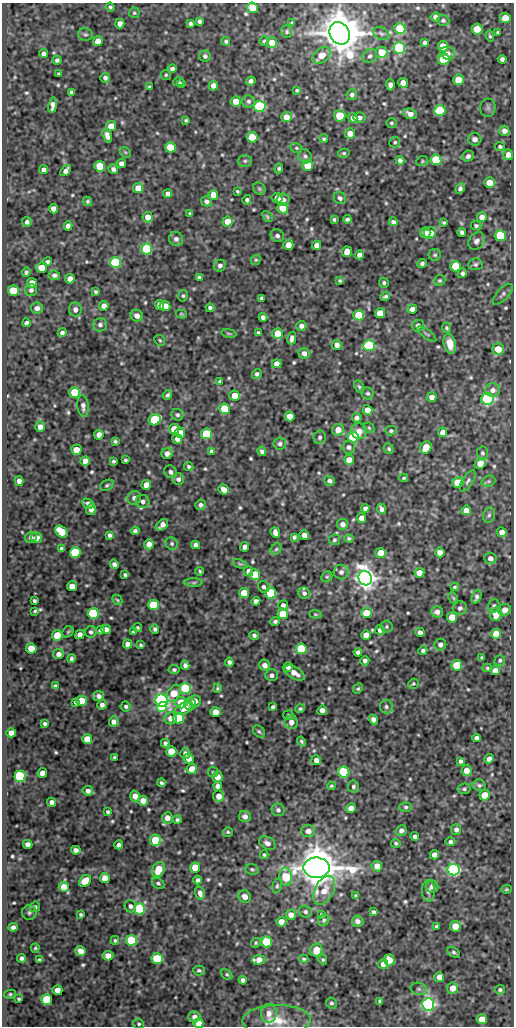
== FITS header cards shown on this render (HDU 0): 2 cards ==
NAXIS1  =                  512
NAXIS2  =                 1024

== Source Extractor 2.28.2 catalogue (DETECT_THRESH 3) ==
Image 512 x 1024 px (HDU 0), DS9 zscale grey, 1 PNG px = 1 image px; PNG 516 x 1028 px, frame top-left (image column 1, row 1024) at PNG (2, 3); each listed source drawn as its Kron ellipse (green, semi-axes under 4 px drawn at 4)
Background 87.5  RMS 0.6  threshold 1.81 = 3 sigma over >= 5 px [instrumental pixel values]
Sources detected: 598; of the 598, the 500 brightest by FLUX_AUTO listed and drawn (98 fainter detections omitted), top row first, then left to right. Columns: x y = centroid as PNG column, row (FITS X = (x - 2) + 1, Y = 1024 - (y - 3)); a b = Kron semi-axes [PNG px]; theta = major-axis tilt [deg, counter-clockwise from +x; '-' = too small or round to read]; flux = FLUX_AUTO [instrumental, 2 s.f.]
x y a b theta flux
110 7 4 4 - 70
252 8 5 5 - 920
134 13 5 5 - 66
435 17 5 4 - 150
505 18 5 5 - 690
443 20 6 5 - 83
199 21 4 4 - 100
292 23 4 3 - 59
120 24 5 4 - 300
190 24 4 4 - 110
400 29 6 5 - 2000
477 29 5 5 - 810
287 32 6 5 - 80
340 33 11 9 -58 140000
381 33 8 6 -25 110
498 33 4 4 - 72
85 34 7 6 - 83
490 36 5 3 - 67
98 41 5 5 - 450
226 41 4 4 - 82
264 41 5 4 - 62
272 43 5 5 - 540
424 43 4 4 - 87
443 46 5 5 - 680
399 48 6 5 - 6000
382 52 6 5 - 910
43 53 4 4 - 130
448 53 7 6 - 190
321 55 10 7 38 460
205 56 5 5 - 120
370 56 8 6 42 130
444 59 6 5 - 2500
502 59 4 4 - 140
57 60 4 4 - 110
172 69 4 4 - 130
59 74 4 3 - 67
166 75 5 5 - 61
105 78 5 4 - 130
458 80 5 5 - 900
251 81 5 4 - 140
178 82 5 4 - 61
403 83 5 5 - 400
182 84 4 3 - 57
390 85 5 4 - 150
213 86 5 4 - 280
149 87 3 3 - 67
297 90 4 3 - 55
71 92 4 4 - 110
352 95 5 5 - 120
236 101 5 5 - 460
248 101 6 6 - 110
53 105 8 4 81 230
260 106 5 5 - 6500
488 108 9 7 82 110
440 111 5 5 - 3000
410 114 7 5 -23 270
340 116 6 6 - 670
286 117 5 5 - 410
353 118 5 4 - 190
359 118 6 5 - 160
186 120 4 3 - 61
391 123 5 5 - 71
111 126 5 5 - 750
504 131 5 5 - 220
350 134 5 5 - 480
107 136 7 4 -74 200
252 137 5 5 - 880
324 139 4 4 - 62
475 139 7 6 - 150
395 142 5 5 - 62
500 146 5 4 - 78
170 147 5 5 - 1000
296 148 6 4 -22 65
125 152 6 4 -44 65
344 153 6 4 14 64
508 155 5 5 - 270
305 156 7 6 - 110
468 156 6 5 - 160
400 160 4 4 - 150
436 160 5 5 - 1900
245 161 7 6 - 97
422 161 6 4 22 57
121 163 4 4 - 240
100 166 5 5 - 1500
308 166 5 5 - 1100
279 168 5 4 - 84
113 169 5 4 - 130
44 170 4 4 - 190
66 171 6 4 51 180
489 183 5 5 - 600
138 188 5 5 - 510
259 189 7 5 -43 72
460 189 5 4 - 120
237 191 3 3 - 58
168 194 4 4 - 170
213 195 5 5 - 610
277 198 5 5 - 290
340 198 6 5 - 120
247 200 4 4 - 110
283 200 6 6 - 160
87 201 5 4 - 61
206 201 5 5 - 140
283 208 5 5 - 610
53 209 5 4 - 270
190 213 3 3 - 55
148 217 5 5 - 370
267 217 6 4 -51 60
482 217 5 5 - 260
334 219 4 3 - 61
347 219 4 4 - 110
27 222 5 4 - 110
228 222 5 5 - 710
393 222 4 4 - 120
444 222 3 3 - 63
68 226 4 4 - 210
476 226 5 4 - 74
462 232 4 4 - 100
425 233 5 5 - 300
430 233 6 5 - 620
277 236 7 6 - 120
500 236 5 5 - 2500
176 239 7 7 - 150
477 241 9 7 53 180
288 245 5 5 - 440
317 245 4 4 - 280
147 249 5 5 - 3700
347 252 5 5 - 710
359 255 4 4 - 160
435 255 6 6 - 77
256 260 5 4 - 57
47 262 5 4 - 100
115 262 5 5 - 5400
422 263 5 4 - 100
475 264 7 6 - 93
220 266 6 5 - 130
456 266 5 5 - 1500
42 267 5 5 - 670
26 272 5 3 - 78
462 273 5 4 - 110
54 275 6 5 - 110
199 278 4 4 - 100
70 279 5 4 - 260
440 280 6 5 - 69
340 281 3 3 - 59
32 283 5 4 - 420
384 283 5 4 - 87
31 290 6 6 - 110
13 291 5 5 - 1700
96 292 4 4 - 75
503 294 13 6 46 130
183 296 6 4 75 73
385 296 5 3 - 83
261 298 4 3 - 77
160 305 5 4 - 240
104 306 5 4 - 230
165 306 5 5 - 590
37 308 6 5 - 170
210 308 4 4 - 120
412 309 5 4 - 300
75 310 7 6 - 180
380 313 5 5 - 810
181 314 5 4 - 57
359 315 5 5 - 1800
137 316 6 5 - 260
263 317 4 4 - 160
26 323 4 4 - 130
100 325 7 6 - 150
301 326 5 5 - 190
418 326 6 6 - 200
447 328 5 4 - 62
62 333 4 4 - 120
229 333 7 3 -9 60
258 333 4 3 - 73
278 333 5 5 - 660
427 334 11 3 -36 67
292 338 6 4 78 180
160 340 6 5 - 63
450 344 10 6 -77 460
337 345 5 5 - 240
369 346 6 5 - 4300
498 349 6 5 - 660
304 353 5 5 - 220
277 364 5 4 - 320
257 374 5 4 - 100
220 381 4 3 - 63
359 387 7 4 -63 69
492 390 7 7 - 210
75 392 5 5 - 1700
368 393 6 5 - 85
167 395 5 4 - 90
235 396 5 5 - 580
432 397 5 4 - 210
487 399 6 6 - 6100
83 406 11 5 -85 180
225 409 5 5 - 2000
367 410 5 4 - 490
177 415 6 5 - 93
290 416 5 5 - 490
357 418 5 5 - 140
155 420 6 5 - 2700
40 427 5 5 - 250
369 428 6 4 -44 61
174 429 5 5 - 630
338 430 6 6 - 410
359 431 8 7 - 350
391 431 5 5 - 75
443 432 5 4 - 320
180 433 5 5 - 530
206 434 5 5 - 2400
99 435 5 4 - 320
320 437 7 6 - 100
353 437 5 5 - 3200
177 439 5 5 - 190
115 441 4 3 - 73
280 444 6 6 - 130
349 447 6 6 - 130
426 447 6 5 - 920
389 449 5 4 - 75
76 450 5 5 - 580
262 451 5 4 - 110
212 452 4 4 - 120
482 453 6 5 - 89
167 454 5 5 - 230
125 460 3 3 - 59
349 460 5 5 - 560
85 461 5 4 - 270
113 461 3 3 - 72
480 464 6 5 - 410
189 466 5 4 - 83
170 472 6 6 - 140
404 478 4 3 - 57
178 479 6 6 - 160
19 481 5 4 - 240
330 481 5 5 - 110
468 481 12 5 58 120
488 481 7 5 20 70
458 483 5 5 - 1400
107 485 7 5 28 73
146 485 5 5 - 480
224 489 5 4 - 290
134 498 7 6 - 160
143 502 7 6 - 150
88 504 6 4 -23 170
201 505 5 5 - 130
365 508 4 4 - 150
91 509 6 5 - 220
382 509 5 4 - 160
466 510 5 5 - 300
489 515 8 5 74 100
362 518 5 4 - 400
343 524 6 5 - 210
162 525 7 4 44 260
61 531 7 5 -41 1300
135 531 4 4 - 120
275 532 6 4 -66 210
502 532 5 5 - 250
109 535 4 4 - 120
304 535 5 4 - 330
31 537 6 5 - 100
294 537 4 3 - 89
36 538 5 5 - 290
349 538 4 3 - 71
334 540 5 5 - 75
149 544 5 4 - 280
172 544 6 5 - 86
196 545 4 4 - 150
245 547 5 4 - 160
62 549 4 4 - 110
276 549 6 5 - 68
75 552 5 5 - 2800
440 552 5 5 - 320
381 553 5 5 - 650
490 558 6 6 - 230
114 564 5 4 - 130
240 564 7 3 -23 57
200 571 4 3 - 58
249 571 5 4 - 250
341 572 7 7 - 170
419 573 5 5 - 430
125 575 4 3 - 80
255 575 5 5 - 1100
327 577 6 5 - 63
365 578 7 6 - 37000
194 583 9 4 0 79
72 586 5 5 - 450
264 587 6 5 - 120
455 587 4 4 - 61
244 593 5 5 - 770
271 593 5 5 - 3500
304 593 6 5 - 120
477 597 7 4 68 120
453 598 6 4 -60 57
117 600 6 4 -46 57
34 601 4 3 - 72
256 601 4 4 - 180
153 605 5 5 - 2300
283 605 5 5 - 160
494 606 7 5 72 93
460 608 7 7 - 150
505 610 6 6 - 270
35 611 4 3 - 57
437 612 6 5 - 190
93 613 5 5 - 3300
366 613 5 5 - 910
283 614 5 5 - 920
315 614 6 4 -6 55
496 614 7 5 81 550
452 617 5 5 - 660
275 621 5 4 - 94
386 627 6 6 - 75
138 628 4 4 - 65
106 629 5 4 - 210
155 629 4 4 - 96
101 630 4 4 - 120
380 630 5 4 - 150
68 632 6 5 - 56
91 632 6 5 - 97
133 632 4 3 - 72
420 632 5 4 - 170
496 634 5 5 - 720
57 635 5 5 - 1300
80 635 5 4 - 230
254 635 5 4 - 98
366 635 5 5 - 510
128 644 4 4 - 250
141 645 4 3 - 58
440 645 6 6 - 160
31 648 5 5 - 790
301 649 5 5 - 2500
423 651 4 4 - 100
358 652 4 4 - 110
58 654 5 5 - 230
71 658 4 3 - 88
482 658 3 3 - 64
500 660 5 5 - 80
365 661 4 4 - 140
229 662 4 4 - 110
185 665 4 4 - 140
265 665 5 5 - 240
457 665 5 5 - 1500
288 667 5 5 - 130
487 668 4 4 - 60
174 670 5 4 - 90
495 670 5 4 - 390
294 673 11 6 -30 370
272 675 6 6 - 160
413 684 5 5 - 56
55 686 4 4 - 73
217 688 4 3 - 59
185 689 5 5 - 3400
358 689 6 4 49 61
174 693 9 6 60 810
99 696 5 5 - 170
82 701 5 5 - 940
162 701 6 6 - 16000
195 701 6 6 - 300
75 702 4 3 - 80
181 703 5 5 - 1500
190 704 6 6 - 190
102 705 5 4 - 160
126 706 5 5 - 80
162 707 5 4 - 2200
273 707 4 3 - 84
386 707 7 6 - 110
184 708 10 5 24 380
300 709 5 4 - 72
322 710 5 4 - 210
216 712 5 5 - 480
288 715 5 5 - 73
171 718 6 6 - 270
178 718 5 5 - 2100
373 719 5 4 - 180
114 722 5 5 - 200
291 722 7 6 - 270
45 723 4 3 - 81
259 731 7 5 -45 78
11 733 5 4 - 320
476 738 4 4 - 150
87 739 5 5 - 760
301 742 5 4 - 69
165 743 4 4 - 110
171 751 5 5 - 1300
185 753 5 5 - 130
114 757 3 3 - 57
189 759 5 4 - 360
489 759 5 4 - 230
316 760 5 5 - 230
461 761 4 4 - 110
192 769 5 5 - 600
466 771 5 5 - 410
213 772 5 5 - 59
344 772 5 5 - 3500
42 773 5 4 - 380
20 776 5 5 - 5800
217 777 5 5 - 360
162 783 4 4 - 87
479 785 6 5 - 100
218 786 5 4 - 180
331 786 4 4 - 60
353 787 6 5 - 95
464 789 7 5 10 87
88 791 5 5 - 180
485 795 5 5 - 710
135 796 6 5 - 330
219 796 5 5 - 340
143 801 5 4 - 390
52 802 5 4 - 190
406 807 6 4 -1 79
351 808 5 4 - 290
278 810 6 6 - 120
108 812 3 3 - 68
245 816 6 5 - 190
167 818 5 5 - 270
177 820 4 4 - 78
456 830 5 5 - 150
308 831 7 6 - 200
401 831 6 5 - 150
228 832 5 5 - 58
415 837 4 4 - 130
155 840 5 5 - 1800
450 842 5 4 - 110
267 843 9 6 -32 210
396 843 4 4 - 65
28 844 5 4 - 200
119 845 4 4 - 130
76 850 5 4 - 180
264 855 4 4 - 61
434 855 4 4 - 230
377 866 5 5 - 340
195 868 5 5 - 1000
317 868 13 10 -1 120000
252 869 7 5 -12 71
158 870 8 6 64 810
454 870 6 6 - 11000
286 877 9 6 -81 1700
105 878 5 5 - 380
198 880 4 4 - 130
85 881 7 5 47 720
158 883 6 5 - 84
277 886 7 4 80 71
64 887 5 5 - 500
432 887 6 6 - 210
506 889 5 4 - 57
324 890 15 9 62 540
428 891 11 6 -90 170
200 893 6 5 - 200
356 896 4 4 - 71
245 897 6 6 - 270
130 906 6 5 - 130
35 907 5 5 - 99
139 909 5 5 - 4100
305 912 6 6 - 100
373 912 4 3 - 84
29 913 7 7 - 98
80 914 3 3 - 66
321 914 3 3 - 56
291 915 5 5 - 330
324 920 6 5 - 78
358 921 6 5 - 180
281 922 5 5 - 510
437 926 4 3 - 100
455 926 5 5 - 590
13 927 5 4 - 140
115 940 4 3 - 61
132 941 5 5 - 3100
266 942 5 5 - 2000
256 943 5 4 - 56
35 948 4 4 - 56
316 950 6 6 - 590
80 951 5 5 - 420
454 952 7 4 -31 85
108 956 5 4 - 300
22 958 4 4 - 120
157 959 5 5 - 2600
304 959 5 3 - 56
39 960 4 3 - 74
259 960 7 4 3 410
323 960 5 4 - 56
389 960 5 5 - 660
383 964 5 5 - 230
199 970 6 5 - 81
227 974 6 4 -48 66
439 977 5 5 - 340
243 980 4 4 - 150
453 988 6 5 - 480
419 989 8 6 -15 110
57 990 5 5 - 370
500 990 5 5 - 75
10 994 6 4 10 67
19 999 3 3 - 55
46 999 5 5 - 1800
379 1001 4 3 - 63
331 1003 5 5 - 82
428 1005 6 6 - 13000
269 1013 9 8 - 350
194 1017 6 5 - 190
482 1019 5 5 - 580
276 1020 34 15 1 1100
198 1023 5 5 - 540
139 1024 5 5 - 68
At the frame edge (FLAGS 8, measured only in part): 1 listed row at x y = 198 1023
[98 fainter detections neither listed nor drawn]